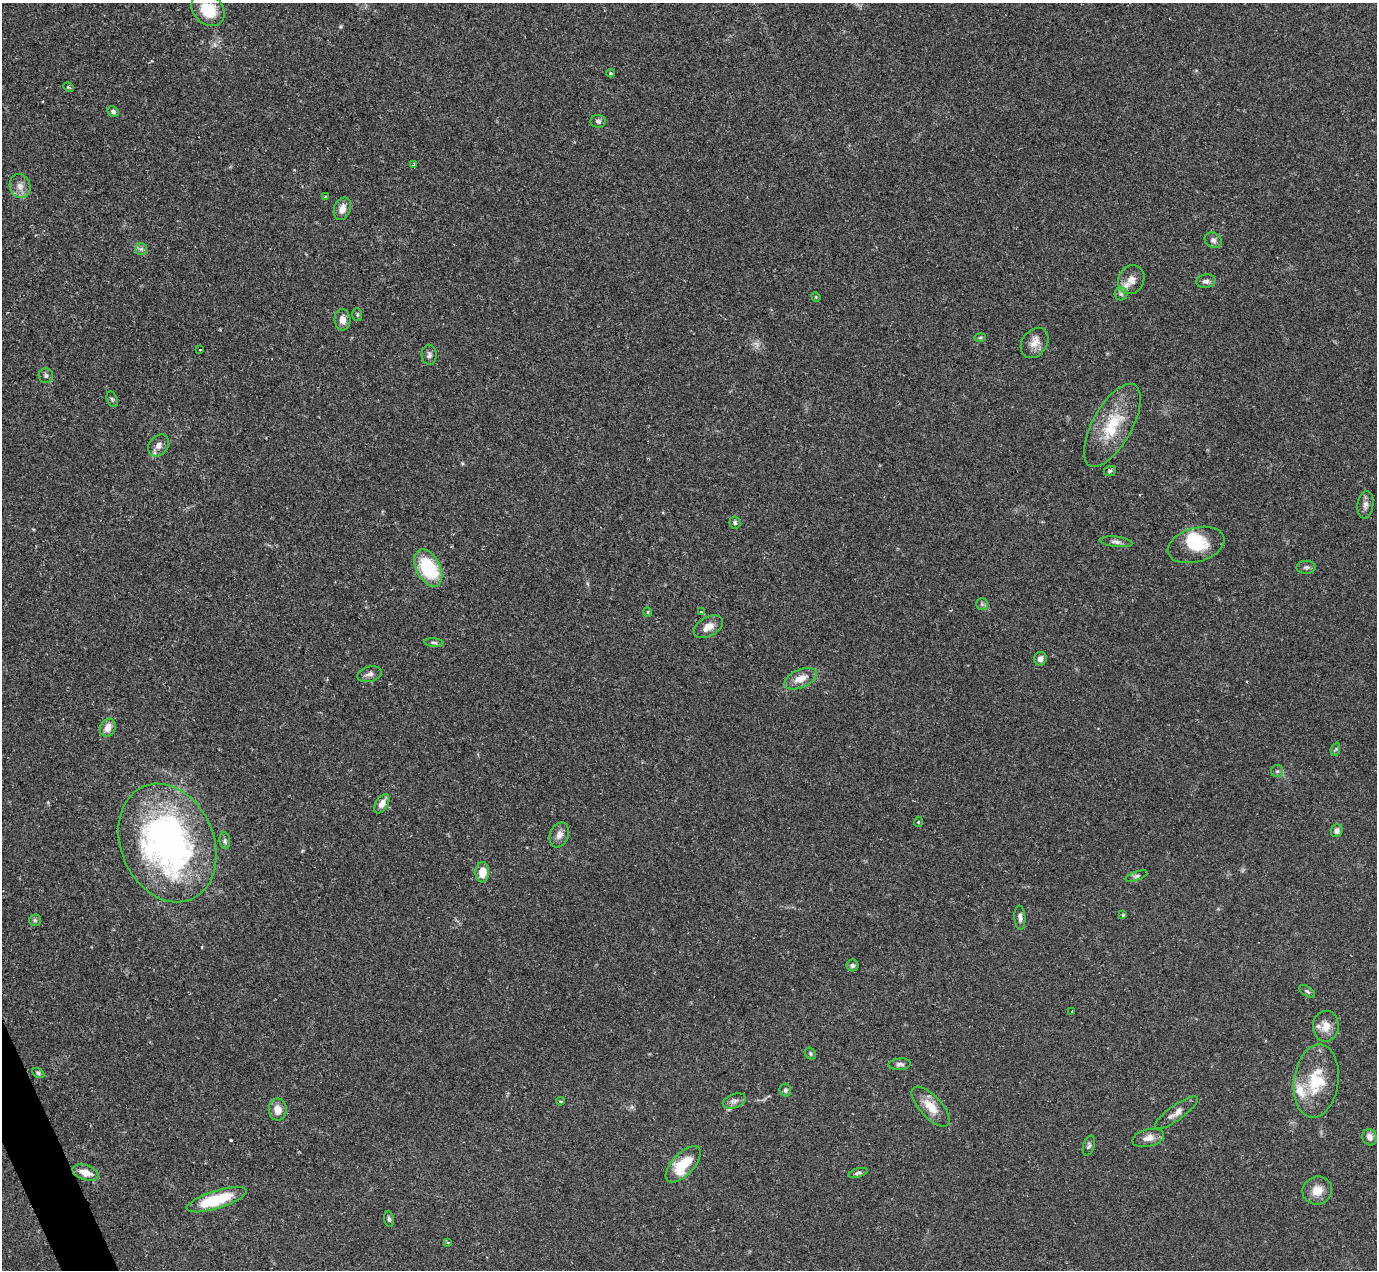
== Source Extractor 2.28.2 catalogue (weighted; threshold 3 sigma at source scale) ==
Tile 7 of 4 x 4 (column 3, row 2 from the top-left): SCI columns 2900-4274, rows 2825-4092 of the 5747 x 5795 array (HDU 1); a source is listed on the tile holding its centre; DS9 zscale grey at full resolution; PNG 1379 x 1272 px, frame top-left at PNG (2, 3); each listed source drawn as its Kron ellipse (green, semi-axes under 4 px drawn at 4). Shown black and unused: <1% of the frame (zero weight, under 2 of 3 exposures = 9% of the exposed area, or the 3 px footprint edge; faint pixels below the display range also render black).
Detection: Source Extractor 2.28.2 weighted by HDU 2 'WHT'; one run over the whole footprint, this tile lists its part. Background 0.0827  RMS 0.0057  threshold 0.0258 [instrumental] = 3 sigma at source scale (4.5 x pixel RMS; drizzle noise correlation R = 1.50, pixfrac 1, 0.05/0.05 arcsec/px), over >= 5 px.
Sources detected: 82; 1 too faint to see at this stretch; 1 inside a brighter object's white glare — neither listed nor drawn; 2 inside a brighter listed object's ellipse — not listed separately; the other 78 listed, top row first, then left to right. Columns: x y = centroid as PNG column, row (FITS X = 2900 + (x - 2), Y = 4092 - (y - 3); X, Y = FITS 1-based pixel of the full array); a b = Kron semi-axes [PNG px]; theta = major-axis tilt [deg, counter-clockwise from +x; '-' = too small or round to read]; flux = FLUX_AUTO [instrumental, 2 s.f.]
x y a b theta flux
208 9 18 14 -46 16
611 73 4 3 - 0.74
68 87 5 3 - 0.62
113 111 6 5 - 1.5
598 121 8 6 -2 1.6
414 165 4 4 - 1.7
20 186 12 10 -69 4
325 197 3 3 - 1.9
342 209 11 8 68 4.1
1213 240 9 7 -32 1.9
141 249 6 6 - 1.2
1131 280 15 12 66 5.1
1206 281 9 7 9 2
1121 294 6 6 - 1.3
816 297 5 4 - 0.56
357 314 6 5 - 0.86
343 320 11 8 -86 3.9
980 338 6 4 2 0.71
1035 343 16 12 55 5.6
200 350 3 2 - 0.4
429 355 10 7 -86 1.8
46 375 7 7 - 1.4
112 399 8 5 -69 1
1112 425 46 19 61 24
159 445 12 9 51 3.5
1110 471 6 4 22 0.91
1365 505 14 8 82 2.8
735 523 6 5 - 1
1116 542 16 5 -6 2.1
1196 545 29 17 17 18
1306 567 9 6 0 1.5
428 568 20 12 -62 35
982 604 5 5 - 1
648 612 5 4 - 0.59
701 612 4 3 - 0.45
708 627 16 9 30 5
434 643 10 4 -5 1.1
1040 659 7 6 - 2.6
370 674 12 7 14 2.4
800 679 17 9 23 7
108 728 9 7 61 4.6
1336 749 7 4 70 0.82
1277 771 6 6 - 1.2
382 804 11 6 57 3.8
918 822 5 3 - 0.48
1337 831 6 6 - 2.1
559 835 13 9 69 3.5
225 841 8 5 -82 1.3
167 843 61 46 -67 190
482 872 10 7 86 7.4
1136 876 11 4 19 1.4
1123 915 3 3 - 2.2
1020 918 12 5 -86 2.1
35 920 6 6 - 0.96
852 965 6 6 - 1.4
1307 991 9 4 -34 1.1
1072 1012 3 2 - 0.6
1326 1026 15 13 88 6.6
810 1054 6 5 - 1.1
900 1064 11 6 5 1.8
38 1073 6 4 -31 0.95
1316 1081 37 22 81 23
785 1090 6 6 - 1.2
560 1101 4 3 - 0.68
734 1101 12 7 19 2.4
931 1107 25 11 -47 9
278 1110 11 9 -89 5.9
1176 1113 26 7 36 4.6
1370 1137 8 7 - 3.1
1148 1138 16 8 14 4.5
1089 1146 10 5 73 1.4
683 1164 23 11 47 20
85 1173 13 7 -18 6
858 1173 10 4 17 1.3
1317 1191 15 14 - 7.3
217 1200 31 9 18 26
389 1219 7 5 -80 1.2
448 1243 4 3 - 0.71